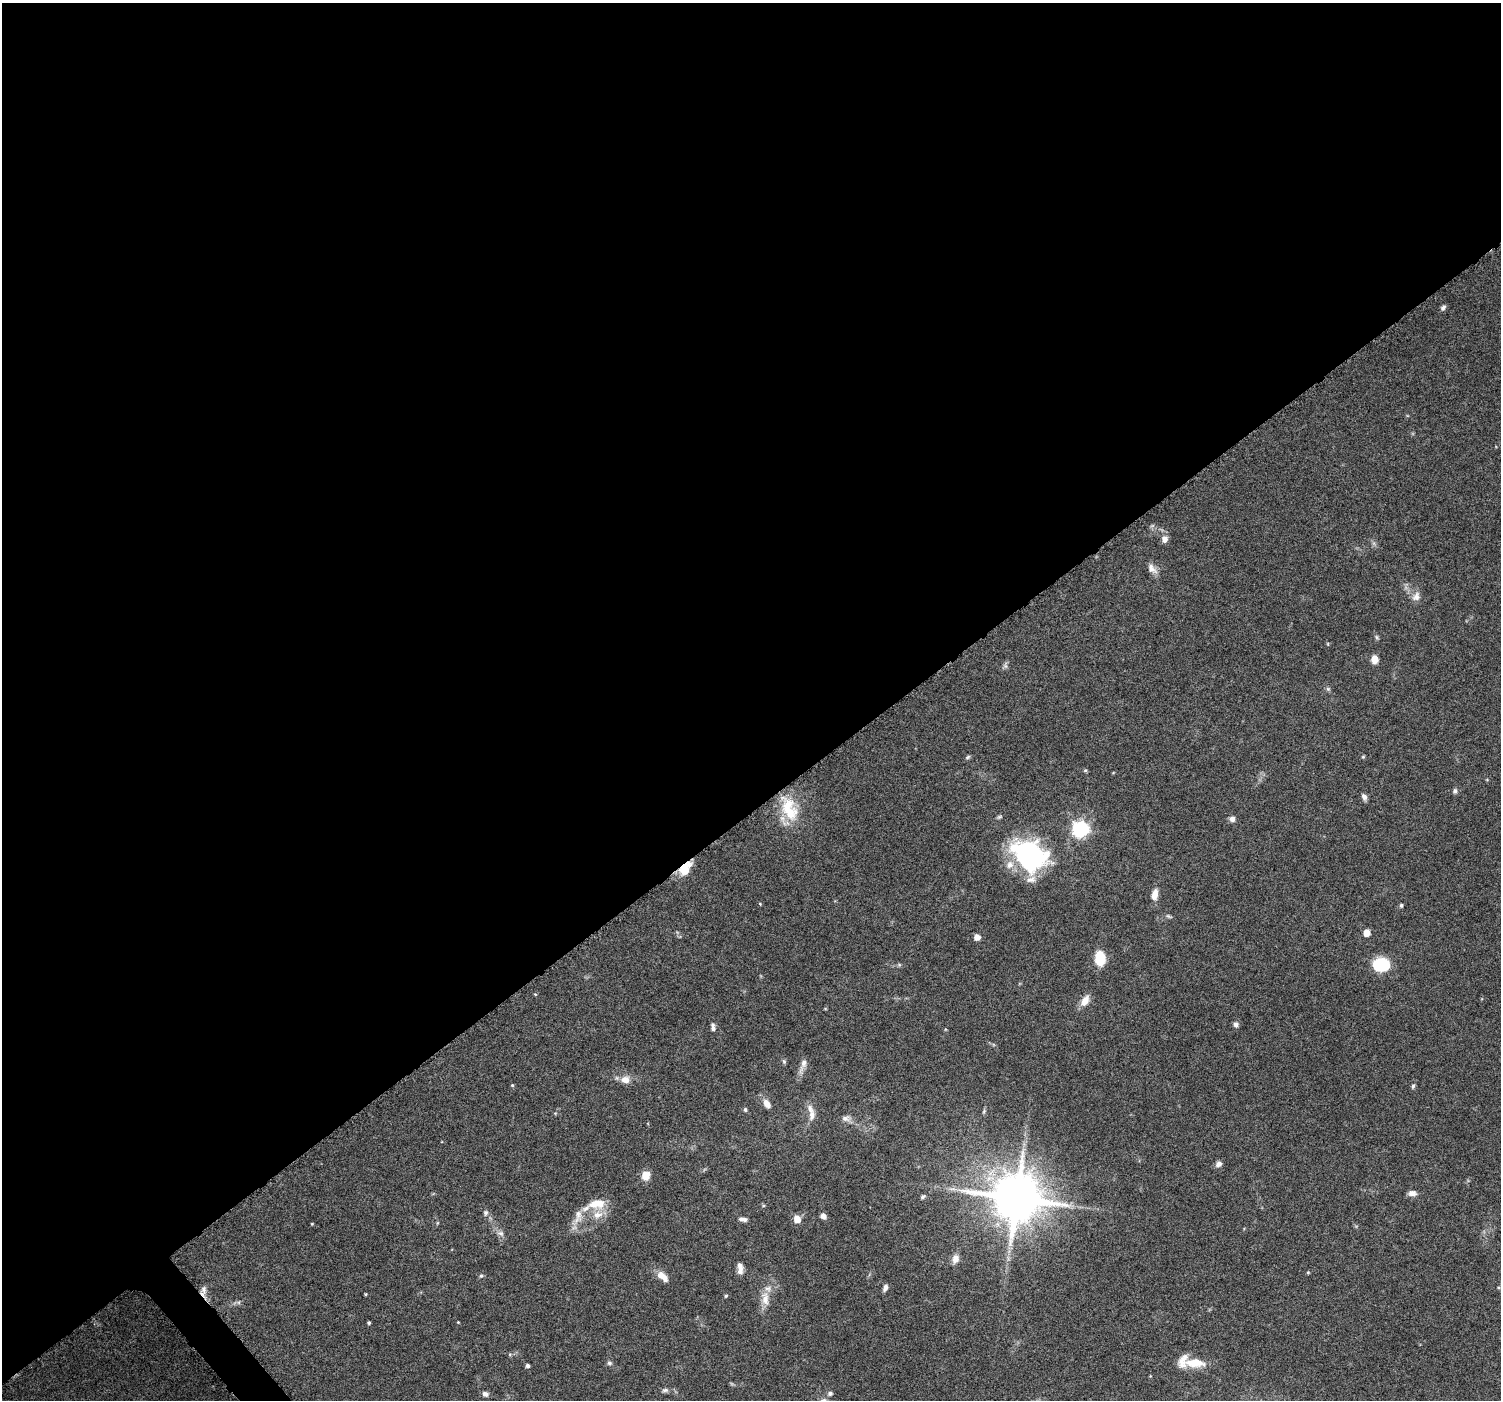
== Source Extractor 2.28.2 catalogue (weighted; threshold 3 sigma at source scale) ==
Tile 2 of 4 x 4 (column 2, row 1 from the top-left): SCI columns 1513-3011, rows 4416-5813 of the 6018 x 5967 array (HDU 1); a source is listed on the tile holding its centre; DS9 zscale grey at full resolution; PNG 1503 x 1402 px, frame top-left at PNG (2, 3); no overlay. Shown black and unused: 58% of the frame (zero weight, under 6 of 12 exposures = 1% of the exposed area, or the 3 px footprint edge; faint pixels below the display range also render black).
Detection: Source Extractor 2.28.2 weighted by HDU 2 'WHT'; one run over the whole footprint, this tile lists its part. Background 0.0622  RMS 0.0027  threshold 0.011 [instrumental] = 3 sigma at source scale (4.09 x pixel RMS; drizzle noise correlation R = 1.36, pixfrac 0.8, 0.0396/0.0396 arcsec/px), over >= 5 px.
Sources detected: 84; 1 too faint to see at this stretch — not listed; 9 inside a brighter listed object's ellipse — not listed separately; the other 74 listed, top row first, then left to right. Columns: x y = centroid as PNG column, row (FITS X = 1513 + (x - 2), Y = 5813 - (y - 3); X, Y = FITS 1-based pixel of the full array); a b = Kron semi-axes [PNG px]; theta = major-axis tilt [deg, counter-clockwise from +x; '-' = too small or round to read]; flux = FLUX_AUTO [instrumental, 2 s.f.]
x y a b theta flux
1443 307 7 5 57 0.66
1164 539 9 8 - 1.5
1152 569 16 9 -52 1.8
1416 596 13 10 62 1.7
1376 637 7 4 -89 0.41
1374 659 7 6 - 2.8
1005 666 7 6 - 0.6
1328 689 6 6 - 0.43
968 757 7 4 37 0.41
1363 757 5 4 - 0.27
1085 770 5 5 - 0.33
1455 791 7 5 76 0.63
1364 797 8 5 -66 0.96
789 809 37 19 -67 9.7
1232 819 7 6 - 0.98
1080 829 7 7 - 70
1029 855 42 30 -31 37
684 867 21 7 26 3.4
1155 895 12 7 78 2.2
760 904 4 4 - 0.24
1401 905 4 4 - 0.45
1168 916 8 4 -35 0.43
1367 933 5 5 - 3.5
977 937 5 5 - 2.2
1100 958 12 8 -84 8
899 965 6 4 18 0.35
1381 965 15 12 4 12
535 994 5 4 - 0.23
1085 1001 14 8 57 2.4
1236 1024 6 6 - 0.84
713 1027 11 5 -83 0.92
784 1061 7 5 -69 0.39
803 1064 20 6 69 1.7
625 1080 13 10 -4 2.2
512 1085 5 4 - 0.28
1413 1086 6 5 - 0.5
767 1103 11 7 -59 1.7
745 1110 5 4 - 0.51
984 1112 7 4 71 0.41
812 1115 17 8 82 1.7
845 1118 11 8 6 1.2
1219 1164 7 6 - 1
646 1176 9 8 - 3.1
952 1189 12 3 4 0.88
1412 1193 10 7 -3 1.2
923 1197 7 5 33 0.46
1016 1198 14 13 - 1400
595 1203 16 12 29 3.6
486 1213 8 6 66 0.62
823 1216 6 5 - 1
578 1217 23 10 78 3.1
743 1219 10 5 -8 0.97
797 1219 7 6 - 2.6
437 1223 6 3 71 0.26
312 1224 3 3 - 0.21
500 1233 10 6 -21 0.99
955 1259 11 8 72 1.7
740 1269 11 6 72 1.4
1308 1272 4 4 - 0.25
481 1276 6 5 - 0.41
663 1276 16 8 -42 2.5
885 1288 8 5 69 0.92
204 1290 11 8 -89 1.2
365 1294 3 3 - 0.23
726 1296 5 4 - 0.31
765 1298 23 11 -84 3.3
458 1322 4 3 - 0.18
369 1323 3 3 - 0.38
609 1363 7 5 -1 0.54
1195 1363 26 11 -2 5.2
527 1366 4 4 - 0.63
665 1390 9 6 1 0.69
830 1393 6 5 - 0.71
485 1394 8 6 -17 0.89
Overlapping masked pixels (flux is a lower limit): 1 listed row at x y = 684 867